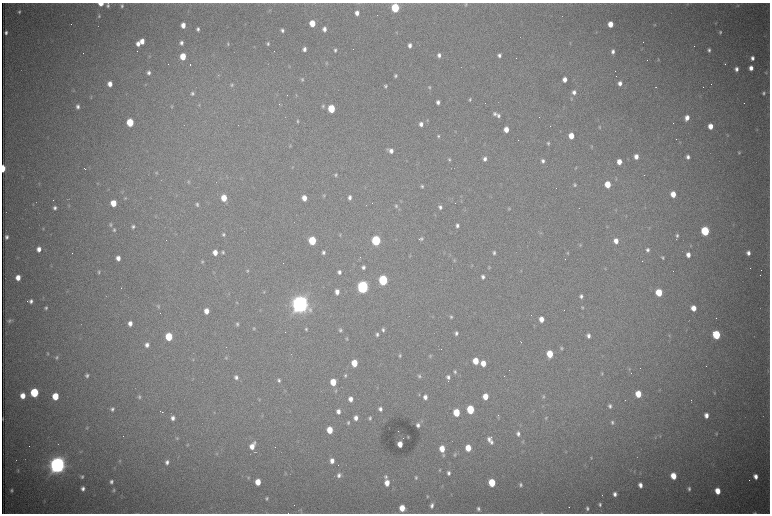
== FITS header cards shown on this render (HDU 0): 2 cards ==
NAXIS1  =                 1536 /fastest changing axis
NAXIS2  =                 1023 /next to fastest changing axis

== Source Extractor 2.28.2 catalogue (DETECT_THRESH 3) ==
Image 1536 x 1023 px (HDU 0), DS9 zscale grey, zoomed out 1/2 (1 PNG px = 2 x 2 image px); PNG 772 x 516 px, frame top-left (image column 1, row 1022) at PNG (2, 3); no overlay
Background 3130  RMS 34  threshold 103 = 3 sigma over >= 5 px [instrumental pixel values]
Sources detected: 433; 100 cannot appear on this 1/2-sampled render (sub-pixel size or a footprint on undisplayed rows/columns) and are not listed; the other 333 listed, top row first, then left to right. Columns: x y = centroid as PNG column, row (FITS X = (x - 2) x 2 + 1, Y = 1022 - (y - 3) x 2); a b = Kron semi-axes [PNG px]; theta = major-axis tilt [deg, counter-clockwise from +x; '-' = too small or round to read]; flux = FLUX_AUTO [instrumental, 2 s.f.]
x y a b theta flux
101 3 4 3 - 9.7e+04
466 4 5 4 - 9.2e+03
687 4 3 2 - 3.8e+03
108 5 5 4 - 1.6e+04
122 6 4 3 - 1.3e+04
737 6 5 4 - 8.4e+03
395 8 5 4 - 6.1e+05
270 10 7 3 45 8.4e+03
19 11 3 3 - 1.1e+04
357 13 4 4 - 4.4e+04
99 16 5 4 - 1.2e+04
312 23 5 4 - 1.5e+05
716 23 4 3 - 5.6e+03
610 24 5 4 - 1.1e+05
183 25 4 4 - 6.0e+04
654 25 4 3 - 6.7e+03
198 29 4 3 - 1.7e+04
324 29 4 4 - 3.5e+04
282 30 4 3 - 1.8e+04
397 32 4 3 - 5.2e+03
596 32 3 2 - 3.6e+03
720 32 5 4 - 1.2e+04
6 33 4 3 - 2.0e+04
142 41 4 4 - 6.8e+04
181 43 5 4 - 2.3e+04
570 43 4 3 - 5.3e+03
138 44 5 4 - 4.0e+04
228 44 4 4 - 1.0e+04
268 44 5 4 - 1.3e+04
410 45 4 4 - 2.8e+04
304 49 4 3 - 2.7e+04
335 50 4 3 - 1.4e+04
709 50 4 4 - 1.9e+04
613 51 5 4 - 2.5e+04
439 55 5 4 - 2.7e+04
499 55 4 3 - 2.2e+04
149 56 4 3 - 5.4e+03
183 56 5 4 - 1.6e+05
752 58 4 4 - 2.7e+04
658 59 4 3 - 5.9e+03
326 63 5 3 - 8.5e+03
725 64 4 3 - 5.7e+03
190 65 2 1 - 2.0e+05
289 67 4 3 - 5.3e+03
751 68 4 4 - 4.6e+04
736 69 4 3 - 2.8e+04
766 72 4 3 - 6.5e+03
149 73 5 4 - 2.3e+04
395 76 4 3 - 1.4e+04
565 79 4 4 - 5.4e+04
302 80 5 4 - 1.1e+04
620 83 5 4 - 3.5e+04
110 84 4 4 - 6.0e+04
145 85 3 3 - 5.2e+03
232 85 4 4 - 9.8e+03
386 86 4 3 - 1.2e+04
429 87 5 4 - 1.1e+04
656 87 2 1 - 1.7e+03
73 91 4 3 - 6.3e+03
574 92 5 4 - 3.1e+04
192 93 6 4 80 1.7e+04
763 93 4 3 - 1.4e+04
296 95 5 3 - 6.3e+03
91 97 5 2 - 5.3e+03
571 99 5 3 - 8.7e+03
470 100 4 3 - 1.1e+04
438 102 4 3 - 2.5e+04
279 104 2 2 - 2.8e+03
199 105 4 3 - 7.1e+03
78 106 5 4 - 2.5e+04
172 106 4 3 - 6.9e+03
323 106 5 4 - 1.3e+04
331 109 5 4 - 3.3e+05
495 114 5 5 - 2.0e+04
498 116 5 4 - 1.7e+04
687 118 5 4 - 4.8e+04
427 120 4 3 - 6.4e+03
297 121 5 3 - 9.7e+03
130 122 5 4 - 3.4e+05
421 124 5 4 - 3.4e+04
710 126 5 4 - 8.1e+04
599 127 5 4 - 9.0e+03
506 129 5 4 - 7.6e+04
757 130 3 2 - 4.0e+03
455 131 4 2 - 3.9e+03
727 135 4 4 - 6.6e+03
438 136 4 3 - 1.2e+04
571 136 5 4 - 1.2e+05
548 143 4 3 - 1.1e+04
290 146 4 3 - 6.2e+03
592 146 5 3 - 6.7e+03
391 151 6 4 -30 3.8e+04
739 153 4 3 - 8.9e+03
636 156 4 4 - 5.2e+04
688 157 4 4 - 2.7e+04
485 159 5 4 - 2.7e+04
449 160 5 3 - 1.2e+04
543 161 5 4 - 2.2e+04
619 162 4 4 - 7.4e+04
292 167 4 3 - 5.2e+03
576 167 4 3 - 6.7e+03
3 168 5 2 - 2.0e+05
85 169 3 1 - 3.7e+03
156 173 5 4 - 7.8e+03
336 175 4 3 - 1.2e+04
616 178 4 2 - 5.0e+03
189 182 4 4 - 8.7e+03
98 183 4 3 - 5.2e+03
39 184 4 4 - 6.8e+03
608 184 5 4 - 1.6e+05
575 185 5 4 - 1.2e+04
422 186 4 4 - 1.2e+04
108 189 3 3 - 4.2e+03
122 192 5 3 - 7.0e+03
673 194 5 4 - 9.6e+04
324 196 5 4 - 9.3e+03
350 197 4 4 - 2.5e+04
125 198 5 4 - 9.3e+03
224 198 5 4 - 1.4e+05
304 198 5 4 - 7.1e+04
717 198 4 2 - 4.3e+03
113 203 5 4 - 1.4e+05
197 204 4 4 - 1.4e+04
69 206 5 3 - 8.2e+03
396 206 6 4 -88 1.5e+04
440 207 4 4 - 2.0e+04
55 208 5 4 - 2.2e+04
509 208 4 4 - 7.9e+03
616 210 4 3 - 5.1e+03
155 216 4 2 - 4.5e+03
626 216 4 3 - 5.0e+03
110 224 6 5 - 1.4e+04
733 225 3 2 - 3.5e+03
133 226 4 3 - 1.6e+04
457 226 4 3 - 2.1e+04
607 227 3 3 - 4.5e+03
649 228 3 2 - 4.3e+03
43 229 4 3 - 7.5e+03
114 230 5 4 - 1.4e+04
705 231 5 4 - 7.1e+05
541 233 4 3 - 6.5e+03
223 234 5 4 - 1.4e+04
340 235 5 4 - 8.8e+03
677 235 5 4 - 1.5e+04
6 237 4 3 - 2.1e+04
421 238 5 4 - 1.3e+04
419 239 2 2 - 4.7e+03
312 241 5 4 - 4.3e+05
376 241 5 4 - 9.6e+05
616 241 5 4 - 5.7e+04
580 245 5 4 - 9.4e+03
691 246 4 3 - 5.7e+03
39 249 5 4 - 4.9e+04
647 250 5 4 - 2.0e+04
215 252 5 4 - 6.3e+04
223 252 5 4 - 1.3e+04
323 252 4 3 - 1.7e+04
494 253 4 3 - 1.5e+04
568 253 4 4 - 8.3e+03
748 253 5 4 - 3.2e+04
450 255 4 2 - 4.7e+03
688 255 5 4 - 4.8e+04
410 256 4 3 - 4.8e+03
118 258 5 4 - 4.6e+04
663 258 5 3 - 1.2e+04
454 260 5 3 - 7.7e+03
202 261 4 4 - 9.8e+03
472 265 4 3 - 5.8e+03
363 267 5 4 - 2.1e+04
489 267 4 4 - 7.8e+03
605 269 4 3 - 5.6e+03
247 270 4 3 - 9.5e+03
521 271 4 3 - 5.7e+03
99 272 5 4 - 1.1e+04
339 272 4 3 - 2.4e+04
18 277 4 4 - 7.3e+04
483 277 4 4 - 2.3e+04
383 280 5 4 - 1.1e+06
363 287 6 5 - 2.7e+06
264 292 4 3 - 5.7e+03
337 292 5 4 - 4.3e+04
659 292 5 4 - 2.2e+05
581 296 4 4 - 2.2e+04
31 301 4 3 - 2.3e+04
237 302 4 3 - 6.1e+03
300 304 7 7 - 6.6e+06
158 306 5 4 - 9.3e+03
582 307 5 4 - 9.1e+03
46 308 4 4 - 1.4e+04
693 308 5 4 - 8.5e+04
260 310 4 3 - 4.4e+03
206 311 5 4 - 7.5e+04
433 316 3 3 - 5.0e+03
451 317 5 4 - 1.1e+04
541 319 5 4 - 7.2e+04
9 321 5 3 - 1.6e+04
689 321 2 1 - 1.7e+03
130 323 5 4 - 4.4e+04
237 324 5 4 - 1.4e+04
254 328 4 4 - 9.2e+03
306 329 5 4 - 1.2e+04
340 330 5 4 - 1.5e+04
383 330 4 4 - 1.8e+04
456 333 4 3 - 1.9e+04
377 334 5 4 - 1.5e+04
716 335 5 4 - 5.3e+05
588 336 5 4 - 2.8e+04
669 336 4 3 - 7.5e+03
169 337 5 4 - 3.2e+05
347 339 4 3 - 7.3e+03
521 342 3 1 - 3.0e+03
147 345 5 4 - 3.1e+04
561 348 4 3 - 9.4e+03
47 354 5 3 - 8.9e+03
550 354 5 4 - 2.0e+05
400 355 4 3 - 1.1e+04
430 356 4 4 - 8.6e+03
57 357 6 5 - 1.5e+04
226 358 5 4 - 9.4e+03
193 359 4 3 - 5.9e+03
476 361 5 4 - 1.6e+05
354 363 5 4 - 1.9e+05
483 363 5 4 - 9.2e+04
629 369 5 3 - 6.7e+03
455 372 5 4 - 1.4e+04
602 373 4 3 - 6.9e+03
345 375 5 4 - 1.3e+04
87 376 4 3 - 1.7e+04
419 376 5 4 - 1.4e+04
236 377 5 5 - 2.4e+04
448 377 4 4 - 2.1e+04
279 380 4 3 - 1.6e+04
333 382 5 4 - 1.8e+05
377 388 4 2 - 4.6e+03
659 390 3 3 - 5.1e+03
336 391 5 4 - 8.7e+03
34 393 5 4 - 6.0e+05
714 393 4 3 - 7.3e+03
419 394 4 3 - 6.9e+03
638 394 5 4 - 1.6e+05
23 396 5 4 - 8.1e+04
55 396 5 4 - 2.1e+05
485 396 5 4 - 1.1e+05
139 397 4 4 - 1.1e+04
425 397 5 4 - 3.5e+04
543 397 5 4 - 9.0e+03
259 399 4 3 - 6.4e+03
350 399 5 4 - 4.5e+04
610 406 5 4 - 2.0e+04
112 409 4 4 - 1.7e+04
380 409 5 4 - 2.6e+04
470 409 5 4 - 4.5e+05
338 411 5 4 - 3.8e+04
162 412 4 1 - 5.6e+03
214 412 3 2 - 4.0e+03
456 413 5 4 - 2.5e+05
706 415 5 4 - 4.6e+04
498 417 4 3 - 6.9e+03
173 418 5 4 - 3.2e+04
356 418 5 4 - 4.1e+04
370 418 4 3 - 1.3e+04
546 418 5 3 - 7.8e+03
3 419 4 1 - 5.0e+03
612 422 6 4 -78 1.5e+04
348 423 5 4 - 1.2e+04
418 425 4 3 - 2.4e+04
87 428 4 4 - 7.3e+03
330 430 5 4 - 1.6e+05
518 434 5 4 - 2.2e+04
716 434 5 3 - 7.4e+03
660 436 5 3 - 6.6e+03
408 437 2 2 - 3.7e+03
491 437 2 1 - 1.4e+05
655 437 6 3 84 8.2e+03
177 438 5 3 - 7.8e+03
489 439 6 5 - 2.7e+04
523 441 5 3 - 6.3e+03
491 442 6 4 90 2.2e+04
254 443 5 4 - 1.4e+04
400 444 5 4 - 8.4e+04
187 445 4 3 - 6.1e+03
252 446 6 4 78 6.5e+04
468 448 5 4 - 1.4e+05
442 449 5 4 - 1.1e+05
81 451 5 3 - 7.8e+03
255 452 4 1 - 3.6e+03
566 452 3 2 - 4.1e+03
217 454 4 3 - 6.2e+03
455 454 5 4 - 1.2e+04
443 455 5 4 - 1.0e+04
591 458 4 3 - 7.8e+03
120 461 4 4 - 8.1e+03
332 461 5 4 - 5.0e+04
167 462 5 4 - 2.6e+04
57 465 7 7 - 6.1e+06
18 470 4 3 - 8.7e+03
440 470 5 4 - 8.8e+03
634 471 5 3 - 8.0e+03
285 473 4 3 - 6.4e+03
448 473 5 4 - 2.2e+04
339 475 6 5 - 2.8e+04
673 476 5 4 - 1.5e+05
756 476 5 4 - 4.7e+04
82 477 6 5 - 1.8e+04
386 477 6 4 -85 1.8e+04
248 478 5 4 - 8.7e+03
416 478 5 4 - 1.2e+04
111 482 5 4 - 2.3e+04
258 482 5 4 - 1.3e+05
387 483 5 4 - 8.6e+04
492 483 5 4 - 3.1e+05
520 485 5 3 - 1.5e+04
640 485 4 3 - 4.3e+04
442 486 3 3 - 4.6e+03
83 489 5 4 - 3.0e+04
689 489 5 3 - 1.6e+04
11 490 4 3 - 1.3e+04
113 490 6 4 75 1.2e+04
718 491 5 4 - 1.2e+05
615 494 5 4 - 3.1e+04
427 496 4 3 - 7.8e+03
267 498 4 4 - 1.2e+04
44 501 5 3 - 5.9e+03
600 504 4 3 - 1.6e+04
432 505 6 4 77 2.5e+04
569 507 2 1 - 5.3e+03
402 508 5 4 - 1.3e+05
587 508 5 4 - 1.7e+04
478 509 5 4 - 2.0e+04
301 512 5 3 - 7.4e+03
137 513 5 2 - 5.1e+03
541 513 5 3 - 7.2e+03
755 513 5 3 - 1.1e+04
At the frame edge (FLAGS 8, measured only in part): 6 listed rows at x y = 101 3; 3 168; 3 419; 137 513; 541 513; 755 513
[100 sub-pixel or undisplayed-footprint detections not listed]